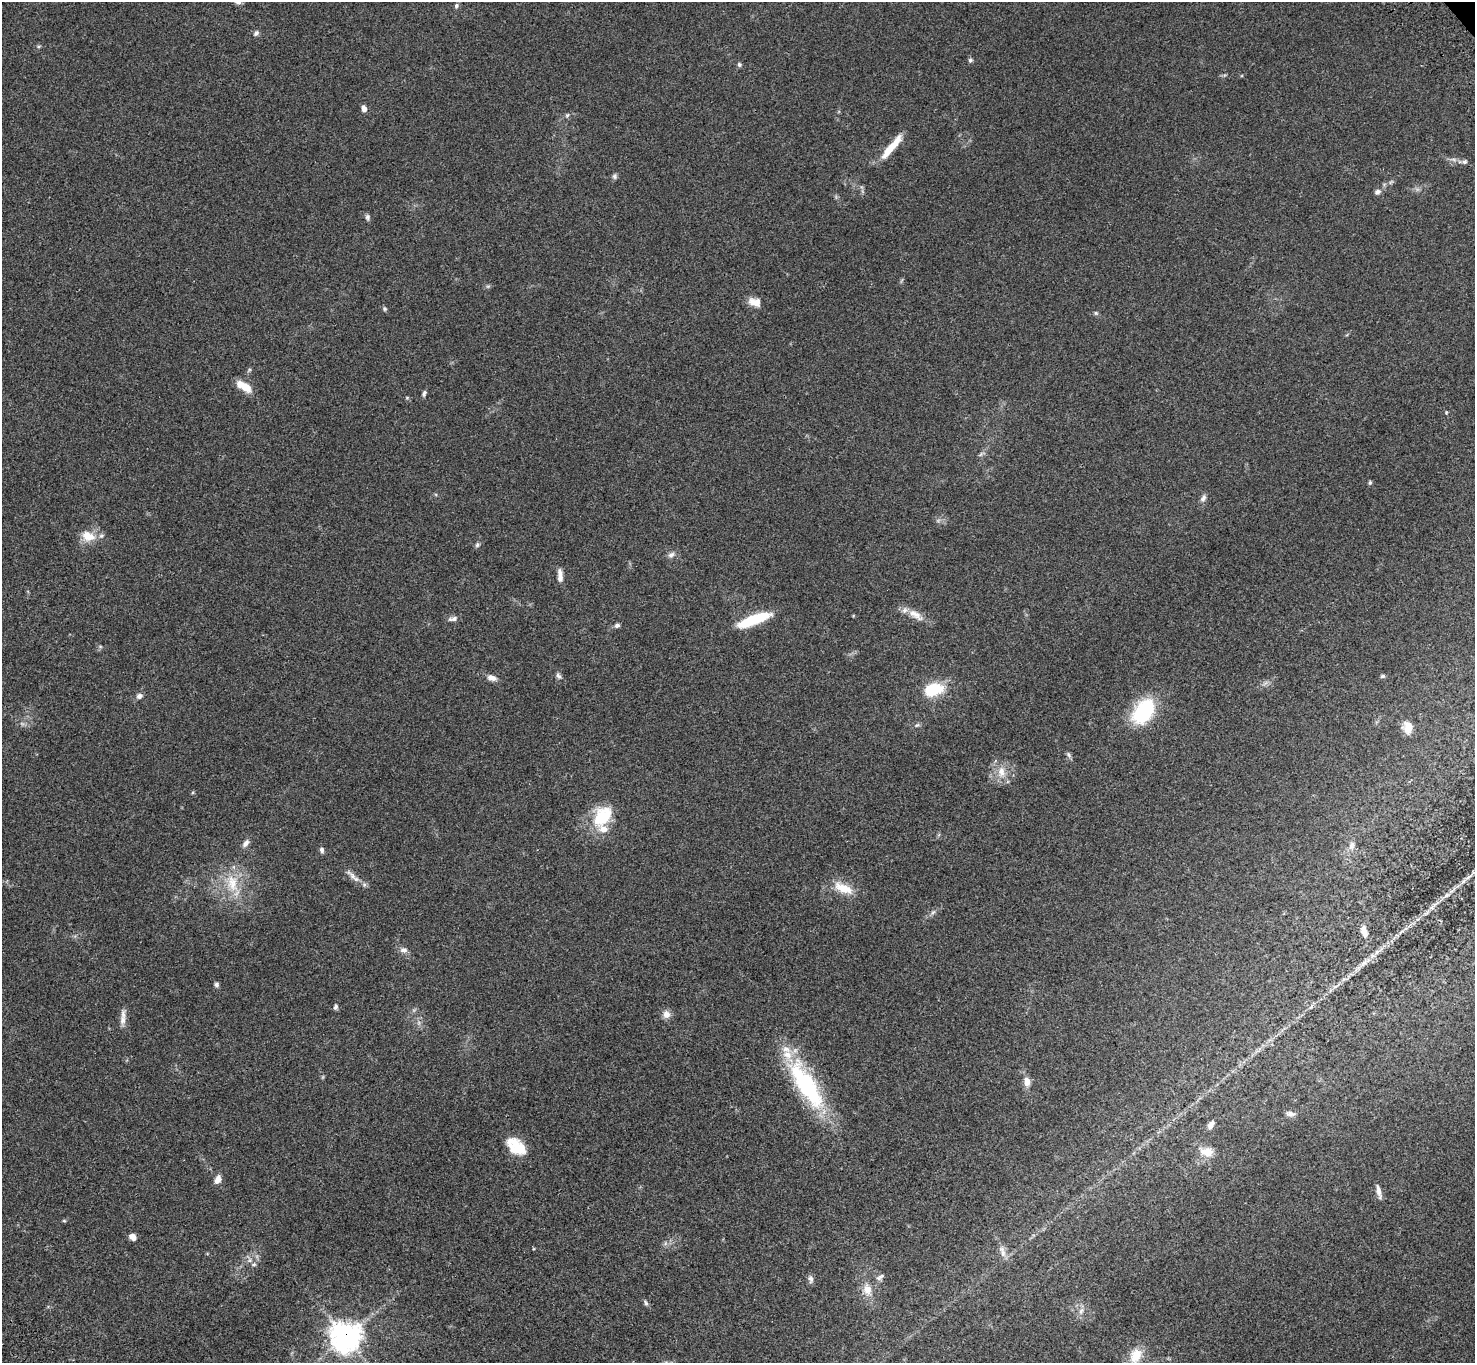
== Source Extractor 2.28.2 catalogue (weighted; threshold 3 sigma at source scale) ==
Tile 7 of 4 x 4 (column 3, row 2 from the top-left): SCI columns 3050-4522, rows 3104-4464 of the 6096 x 6070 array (HDU 1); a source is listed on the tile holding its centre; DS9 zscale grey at full resolution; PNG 1477 x 1365 px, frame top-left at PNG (2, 2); no overlay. Shown black and unused: <1% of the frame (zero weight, under 3 of 4 exposures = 6% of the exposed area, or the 3 px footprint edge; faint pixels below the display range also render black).
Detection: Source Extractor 2.28.2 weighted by HDU 2 'WHT'; one run over the whole footprint, this tile lists its part. Background 0.0448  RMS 0.0054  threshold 0.0245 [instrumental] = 3 sigma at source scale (4.5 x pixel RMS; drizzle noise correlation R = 1.50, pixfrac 1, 0.05/0.05 arcsec/px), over >= 5 px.
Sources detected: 78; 1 inside a brighter object's white glare — not listed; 4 inside a brighter listed object's ellipse — not listed separately; the other 73 listed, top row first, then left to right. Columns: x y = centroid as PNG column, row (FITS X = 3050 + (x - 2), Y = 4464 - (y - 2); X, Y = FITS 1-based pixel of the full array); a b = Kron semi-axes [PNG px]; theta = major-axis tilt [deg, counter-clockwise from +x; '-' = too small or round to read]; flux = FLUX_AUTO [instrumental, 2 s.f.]
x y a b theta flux
238 2 11 7 -18 2.5
456 6 7 5 62 1.1
256 33 8 6 46 1.3
970 60 6 5 - 0.96
739 64 6 5 - 1
364 108 7 5 -73 2.3
567 115 7 5 67 0.96
891 147 34 7 50 11
1465 162 7 6 - 1.1
614 176 8 6 -89 1.1
1377 192 8 6 21 1.7
367 217 8 6 90 1.2
755 302 16 10 -19 4.8
385 309 7 4 -73 0.81
1096 313 6 5 - 0.79
245 386 18 10 -44 7.1
424 393 7 4 72 1.2
407 398 6 4 0 0.57
1446 412 5 4 - 0.53
981 454 7 4 71 0.88
1370 482 6 4 89 0.75
1203 498 11 6 58 1.8
88 536 18 12 -20 8.4
477 545 7 5 87 1
671 555 10 6 32 1.8
560 576 16 6 -87 3.4
916 615 24 10 -34 6.2
453 619 13 6 14 2
756 619 36 10 19 20
617 625 6 5 - 1.3
559 676 9 6 -49 1.3
1383 676 7 4 26 0.8
492 678 13 7 -20 3
933 689 23 15 15 18
139 696 8 7 - 1.9
1143 711 29 18 56 36
917 725 7 4 43 0.87
1408 727 13 10 -86 5.6
1068 755 9 5 -58 1.1
1001 772 16 10 -87 5.9
603 816 28 19 55 21
246 843 11 6 51 2.2
1352 845 12 7 79 2.7
322 850 7 5 -75 1.4
352 875 21 6 -44 3.6
232 883 27 15 -81 15
843 888 26 11 -25 10
933 912 8 4 36 1.1
1364 932 15 7 -74 3.5
403 950 10 7 -6 2.3
216 985 6 5 - 1.1
336 1007 7 5 72 1.2
666 1014 9 9 - 3.5
123 1020 13 8 84 3.3
1027 1082 12 8 -76 4
806 1085 70 22 -58 58
1290 1114 12 6 -6 1.8
1211 1125 10 6 57 2.5
516 1146 24 15 -40 14
1206 1152 18 11 -10 7
218 1179 12 7 68 3
1379 1191 17 5 -78 2.6
64 1221 6 4 -1 0.58
133 1237 8 7 - 2.6
1003 1253 11 7 -75 2.7
254 1264 6 5 - 0.97
880 1277 13 6 36 1.8
811 1279 11 6 -78 1.7
867 1290 17 12 -79 6.2
646 1303 8 5 -68 1.1
1081 1311 12 6 71 2.2
345 1337 10 10 - 630
1136 1356 19 13 62 10
Overlapping masked pixels (flux is a lower limit): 1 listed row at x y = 345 1337
Isophote crosses this tile's border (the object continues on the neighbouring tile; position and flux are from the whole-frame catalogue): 1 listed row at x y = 238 2